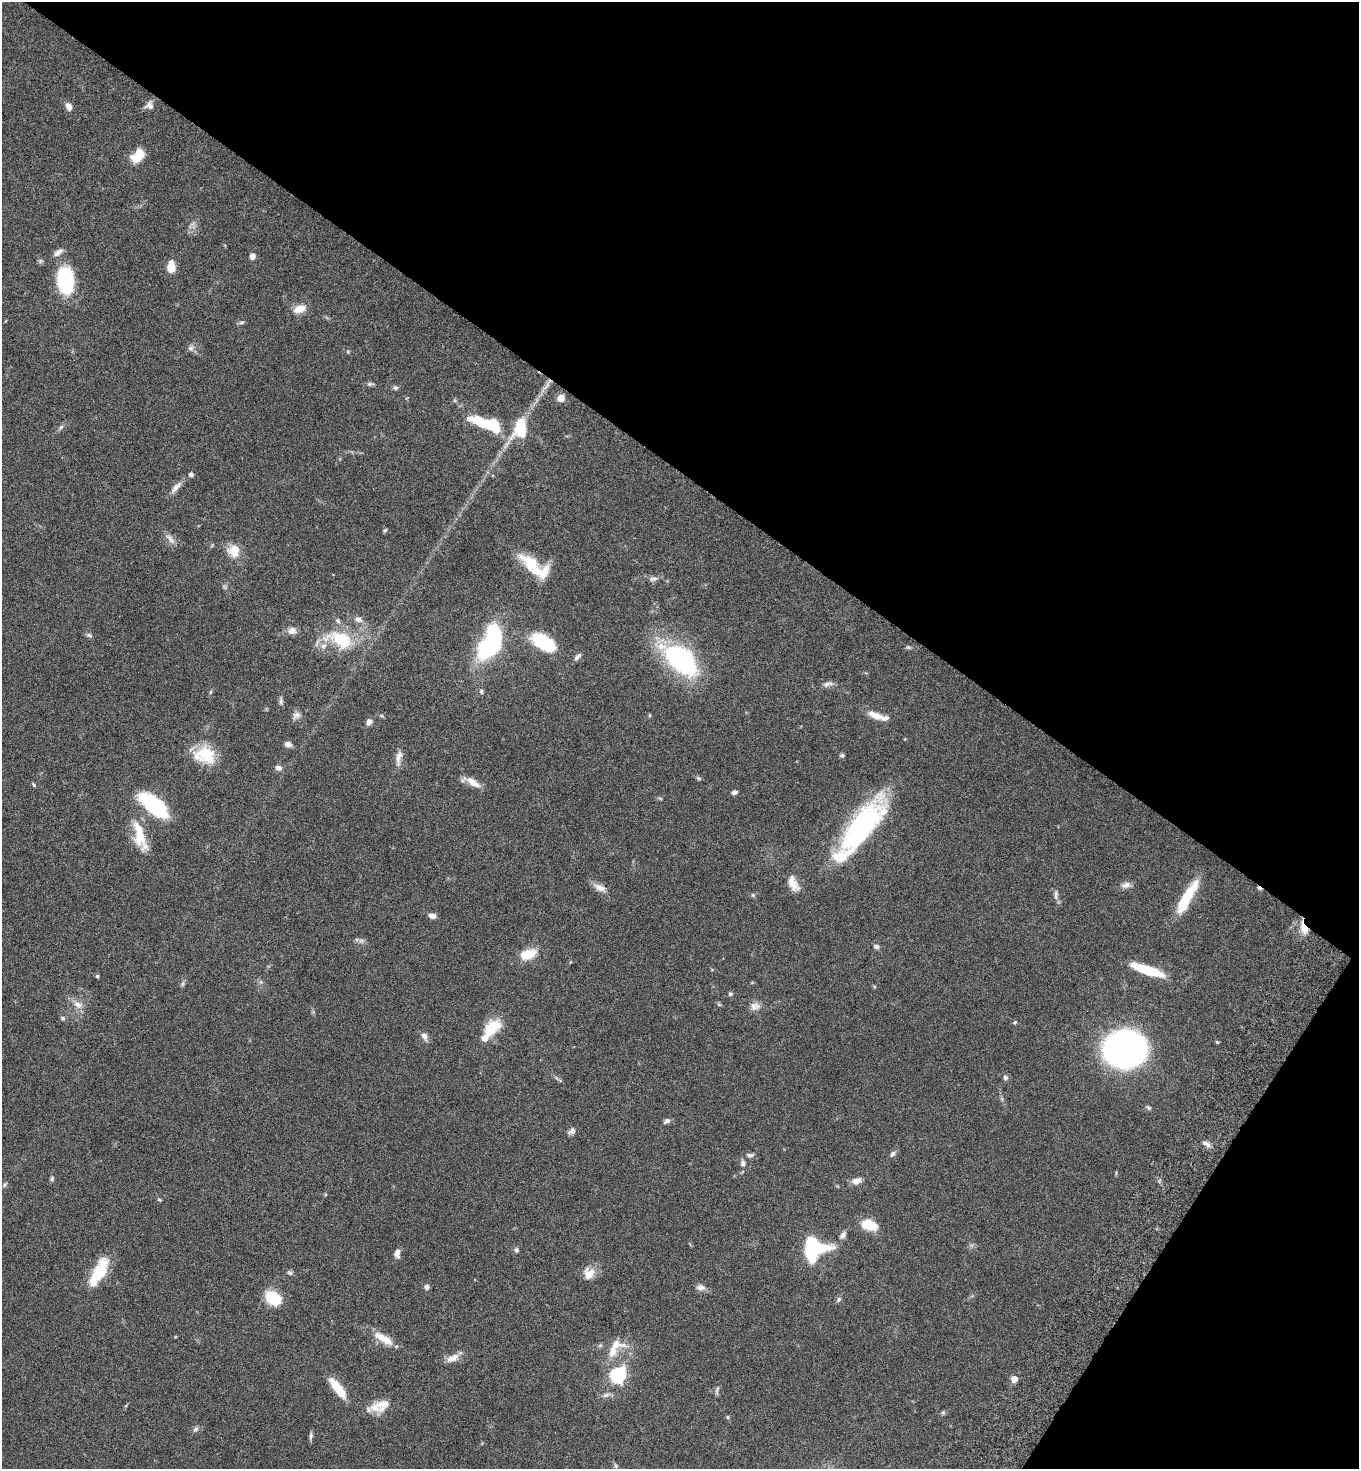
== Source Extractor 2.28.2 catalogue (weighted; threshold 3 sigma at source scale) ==
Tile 8 of 4 x 4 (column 4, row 2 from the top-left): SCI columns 4418-5774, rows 2970-4436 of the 5980 x 5944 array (HDU 1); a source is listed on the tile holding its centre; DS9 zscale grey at full resolution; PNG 1361 x 1471 px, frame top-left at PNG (2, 2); no overlay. Shown black and unused: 36% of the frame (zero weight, under 5 of 9 exposures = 3% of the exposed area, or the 3 px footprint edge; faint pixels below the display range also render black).
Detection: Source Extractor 2.28.2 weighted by HDU 2 'WHT'; one run over the whole footprint, this tile lists its part. Background 0.0531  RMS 0.003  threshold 0.0124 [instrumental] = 3 sigma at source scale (4.09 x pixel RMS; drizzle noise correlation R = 1.36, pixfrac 0.8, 0.05/0.05 arcsec/px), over >= 5 px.
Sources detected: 123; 2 inside a brighter object's white glare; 1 cosmic-ray / hot-pixel residue — not listed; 8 inside a brighter listed object's ellipse — not listed separately; the other 112 listed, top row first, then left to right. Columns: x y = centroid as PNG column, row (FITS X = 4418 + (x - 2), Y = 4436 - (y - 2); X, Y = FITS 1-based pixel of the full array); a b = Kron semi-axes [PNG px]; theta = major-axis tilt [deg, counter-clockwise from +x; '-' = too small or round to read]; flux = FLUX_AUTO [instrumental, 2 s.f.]
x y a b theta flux
150 105 10 10 - 1.5
69 107 10 7 -63 1.5
138 156 16 11 46 5.4
58 252 14 6 37 1.4
252 256 6 5 - 1.6
171 267 11 7 87 4.2
65 280 27 16 -83 20
300 309 17 10 20 2.9
242 322 8 3 19 0.48
190 348 8 6 2 0.92
370 384 7 5 19 0.59
395 388 7 6 - 0.55
561 398 7 7 - 2.1
489 425 24 11 -23 9.6
61 427 7 4 45 0.56
520 428 28 17 75 8.9
191 474 6 5 - 0.62
175 488 17 7 49 1.8
385 530 6 4 45 0.35
170 539 17 7 -48 1.6
234 551 16 16 - 4.1
531 564 32 13 -46 9.8
653 579 11 6 10 1
358 619 9 7 -28 1.3
292 631 11 9 24 1.6
89 635 9 5 -15 0.62
340 639 38 21 -21 14
544 643 31 15 -32 13
488 646 16 10 40 51
908 647 6 5 - 0.41
577 657 12 5 43 0.91
681 660 32 17 -42 51
826 684 9 7 11 1
481 691 6 5 - 0.56
210 692 6 3 70 0.34
281 701 10 5 84 0.73
296 715 12 8 34 1.3
875 715 21 7 -21 3
369 722 8 6 59 1.3
288 744 8 6 -10 1.3
205 755 26 20 -15 9.2
842 755 6 5 - 0.47
399 758 23 7 81 2
278 768 9 7 -15 1.1
698 778 7 5 -27 0.47
473 782 21 8 -33 2.8
34 785 6 3 -60 0.33
734 792 7 5 14 0.77
153 805 31 13 -43 25
860 829 69 22 52 45
140 835 42 14 -75 8.6
793 883 22 11 -62 3.1
1126 885 12 8 16 1.4
600 888 17 8 -23 2
753 895 6 4 -72 0.33
1056 895 13 5 88 0.86
1186 899 41 9 60 12
432 916 7 5 -15 1.5
1304 928 16 8 -65 3.3
361 940 9 4 9 0.7
876 947 6 5 - 0.73
528 954 14 9 18 7.1
1147 970 34 8 -19 12
97 976 5 4 - 0.37
182 984 7 4 71 0.5
730 994 5 5 - 0.55
78 1005 13 8 -42 2
755 1006 14 10 7 1.8
63 1018 6 6 - 0.56
1015 1022 5 4 - 0.33
491 1028 24 14 40 7.2
424 1036 10 6 -61 1.3
1217 1042 6 3 -44 0.28
1125 1049 24 20 4 170
1005 1078 7 7 - 0.64
1149 1108 6 5 - 0.49
666 1121 8 5 33 0.83
572 1131 10 7 38 0.9
1206 1144 13 5 -30 1.1
893 1154 8 5 46 0.9
750 1155 10 6 3 0.93
743 1163 8 6 -86 0.96
52 1179 8 4 82 0.47
856 1181 10 7 20 1.9
5 1185 6 5 - 0.44
159 1199 6 4 -2 0.3
868 1225 15 9 -16 7
843 1235 11 6 51 1.1
814 1248 23 21 45 23
516 1250 7 6 - 0.62
397 1253 10 6 88 1.5
99 1271 32 12 61 11
290 1273 7 6 - 0.57
589 1273 15 14 - 3.1
427 1287 5 5 - 0.9
700 1287 11 7 -6 1.4
273 1298 15 11 -37 10
838 1299 7 5 57 0.58
175 1337 4 3 - 0.22
384 1339 28 9 -30 4.8
615 1345 26 13 0 4.7
452 1358 18 8 26 2.3
618 1375 7 6 - 56
1014 1379 5 5 - 3.2
338 1388 24 8 -53 6.5
717 1390 13 4 77 0.65
606 1395 10 6 15 0.96
384 1404 24 14 16 4
728 1417 5 3 - 0.28
195 1429 8 6 40 0.71
311 1436 9 5 81 0.62
616 1466 7 4 -71 0.44
Overlapping masked pixels (flux is a lower limit): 2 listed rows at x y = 561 398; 1304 928